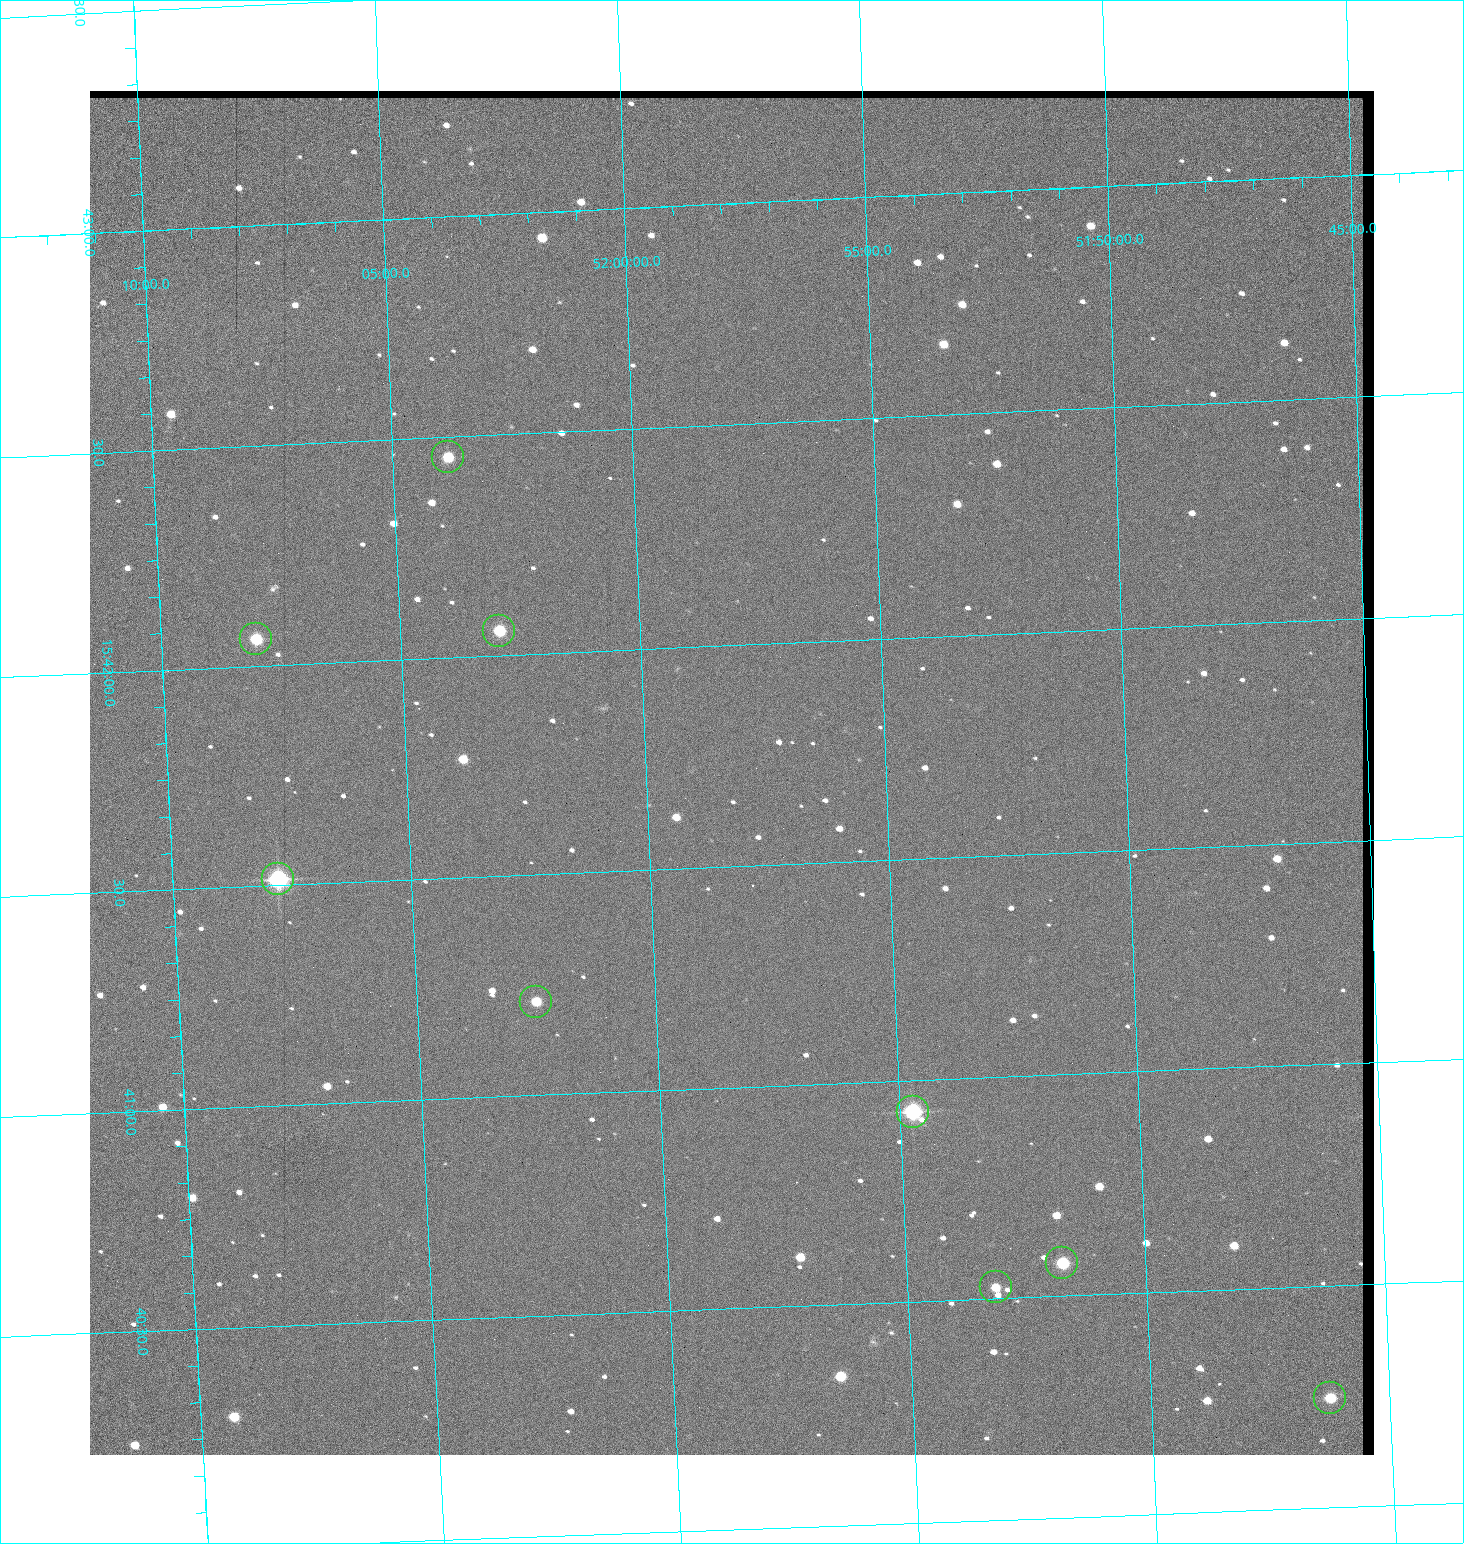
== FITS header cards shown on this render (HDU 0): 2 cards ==
NAXIS1  =                 1284 / length of data axis 1
NAXIS2  =                 1364 / length of data axis 2

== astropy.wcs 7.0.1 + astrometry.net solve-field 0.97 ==
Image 1284 x 1364 px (HDU 0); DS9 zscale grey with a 90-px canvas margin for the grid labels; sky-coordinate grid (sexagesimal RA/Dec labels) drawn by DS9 from the SOLVED WCS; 9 Tycho-2 reference stars matched to detected sources circled (green)
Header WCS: RA---TAN/DEC--TAN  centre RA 15:41:43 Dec +51:58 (235.43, +51.97 deg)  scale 1.26 arcsec/px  FOV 26.9' x 28.5'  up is +92 deg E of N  parity flipped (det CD > 0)
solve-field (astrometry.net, Tycho-2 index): VERIFIED the header's WCS against the Tycho-2 star catalogue (9 matches, 0 conflicts) and refined it, rather than solving blind
Solved WCS: RA---TAN-SIP/DEC--TAN-SIP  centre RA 15:41:43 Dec +51:58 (235.43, +51.97 deg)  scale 1.25 arcsec/px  FOV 26.8' x 28.5'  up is +92 deg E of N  parity flipped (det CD > 0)
The solver's refit moves the header's centre by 0.48 arcsec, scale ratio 0.9966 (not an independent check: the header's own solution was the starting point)
Tycho-2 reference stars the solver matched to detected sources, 9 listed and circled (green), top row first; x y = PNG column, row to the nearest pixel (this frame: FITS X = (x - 90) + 1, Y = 1364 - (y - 91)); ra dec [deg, ICRS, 3 dp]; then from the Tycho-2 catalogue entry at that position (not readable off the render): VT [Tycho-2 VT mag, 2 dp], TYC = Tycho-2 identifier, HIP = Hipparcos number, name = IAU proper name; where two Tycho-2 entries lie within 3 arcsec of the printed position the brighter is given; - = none
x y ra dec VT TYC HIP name
448 457 235.614 +52.064 11.61 3489-1132-1 - -
499 631 235.514 +52.049 11.19 3489-1407-1 - -
256 639 235.515 +52.133 11.12 3489-1380-1 - -
278 879 235.378 +52.130 9.31 3489-1322-1 76850 -
536 1002 235.303 +52.042 11.52 3489-958-1 - -
913 1112 235.232 +51.912 9.59 3489-824-1 - -
1062 1263 235.143 +51.862 10.97 3489-1016-1 - -
996 1287 235.131 +51.886 12.29 3489-908-1 - -
1330 1398 235.062 +51.771 11.53 3489-1453-1 - -